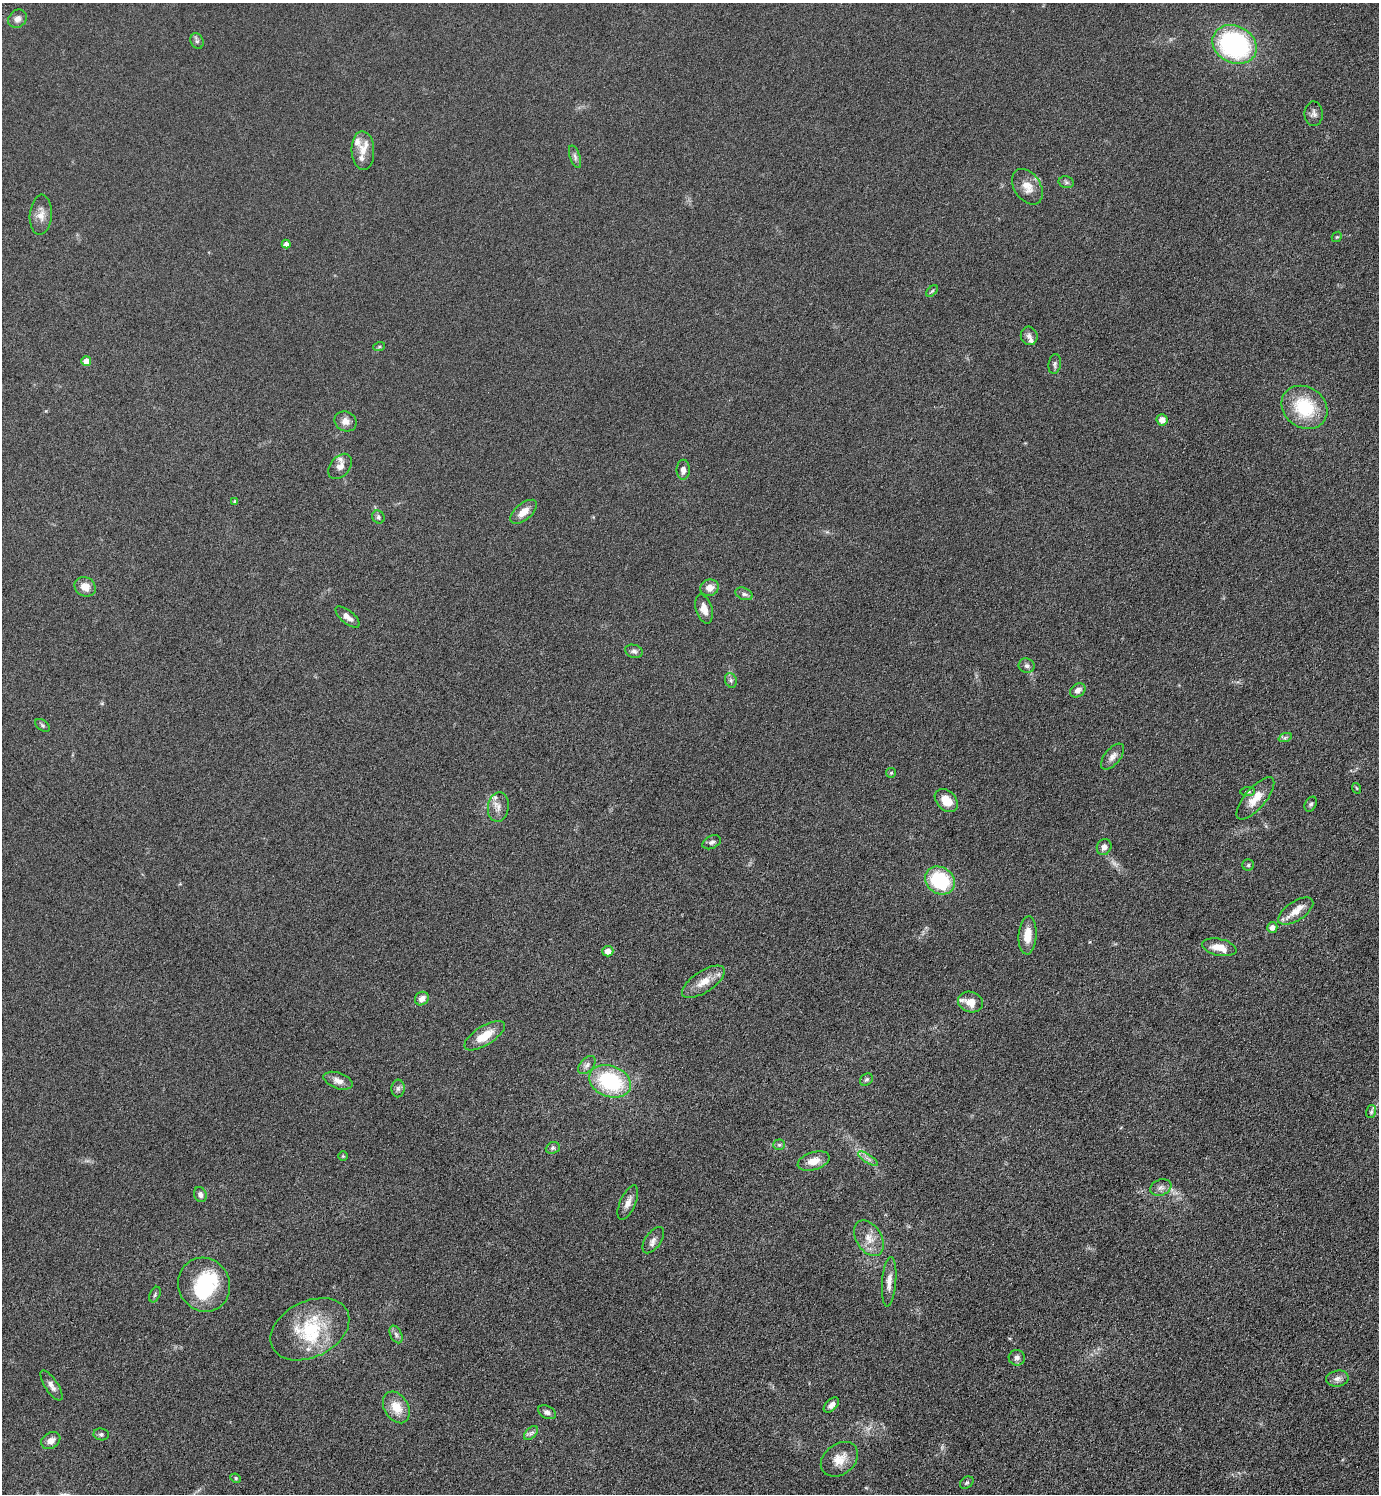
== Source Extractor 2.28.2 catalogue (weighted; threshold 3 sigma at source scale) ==
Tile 6 of 4 x 4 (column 2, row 2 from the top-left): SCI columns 1552-2928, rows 2998-4489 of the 5998 x 5995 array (HDU 1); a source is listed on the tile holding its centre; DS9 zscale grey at full resolution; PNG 1381 x 1496 px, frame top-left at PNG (2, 3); each listed source drawn as its Kron ellipse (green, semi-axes under 4 px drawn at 4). Shown black and unused: <1% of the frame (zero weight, under 4 of 8 exposures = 1% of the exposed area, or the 3 px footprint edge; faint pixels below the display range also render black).
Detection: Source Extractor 2.28.2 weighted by HDU 2 'WHT'; one run over the whole footprint, this tile lists its part. Background 0.0953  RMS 0.0062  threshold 0.0252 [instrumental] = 3 sigma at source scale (4.09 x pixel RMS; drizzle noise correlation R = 1.36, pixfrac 0.8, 0.05/0.05 arcsec/px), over >= 5 px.
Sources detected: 101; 1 too faint to see at this stretch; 2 inside a brighter object's white glare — neither listed nor drawn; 9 inside a brighter listed object's ellipse — not listed separately; the other 89 listed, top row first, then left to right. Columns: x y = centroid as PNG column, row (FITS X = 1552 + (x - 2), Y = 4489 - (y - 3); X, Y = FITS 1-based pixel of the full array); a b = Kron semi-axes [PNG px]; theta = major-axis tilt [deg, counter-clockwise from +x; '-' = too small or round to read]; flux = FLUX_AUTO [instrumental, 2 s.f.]
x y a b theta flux
18 19 10 8 42 2.7
197 41 8 6 -65 1.3
1235 44 23 18 -27 92
1314 114 12 9 -89 2.5
363 151 19 11 -87 6.3
575 157 12 5 -71 1.9
1066 182 7 5 -14 1.3
1027 187 19 13 -57 7
41 215 20 11 85 5.6
1337 237 6 4 42 0.73
286 244 4 4 - 2.7
932 291 7 4 44 0.89
1029 336 9 8 - 2.4
379 347 6 4 19 0.73
86 361 5 5 - 5.1
1055 364 10 6 80 1.6
1304 407 24 20 -36 30
1162 420 5 5 - 4.2
346 421 11 9 -30 3.9
340 466 14 9 51 4.3
683 470 10 6 90 2.7
235 501 4 4 - 1
523 512 16 8 40 5.9
378 517 7 5 -54 1.2
85 587 11 9 -31 5.7
709 588 9 8 - 5
744 594 9 6 -22 1.8
704 609 15 8 -73 4.8
348 617 15 6 -39 3.8
634 651 9 6 -17 1.9
1027 666 8 7 - 1.9
731 680 7 6 - 1.3
1078 690 8 6 36 2.9
43 725 8 5 -38 1.1
1285 738 7 4 19 1.1
1113 757 15 8 50 3.3
891 773 5 5 - 0.68
1356 788 5 3 - 0.5
1248 791 7 4 5 1
1255 798 26 10 50 8.8
946 800 13 9 -45 8.8
1311 804 8 5 60 1.3
498 807 15 10 82 4.1
712 842 10 6 26 1.6
1104 847 8 7 - 2.6
1248 865 6 5 - 1
940 880 15 13 -37 37
1296 911 20 9 33 7.3
1272 927 5 5 - 2.8
1028 935 19 9 87 7.5
1219 947 17 8 -12 8
608 951 5 5 - 4.4
703 982 24 10 33 8.2
422 999 7 6 - 3.6
970 1002 13 10 -19 6.6
485 1036 23 9 32 11
587 1065 11 6 46 2.1
866 1079 7 5 37 1.1
338 1081 15 8 -19 3.8
610 1081 21 15 -21 47
398 1088 9 6 88 1.8
1371 1112 6 5 - 1.2
779 1145 6 5 - 0.99
553 1148 7 5 21 1.3
343 1156 4 4 - 0.56
868 1159 11 4 -32 2
814 1161 16 9 17 6.8
1161 1187 11 8 20 2.8
200 1194 8 6 -71 2.4
628 1203 18 8 66 4.1
869 1238 19 12 -58 7.7
653 1240 15 8 55 3.1
889 1282 25 7 85 5
204 1285 27 25 -61 34
155 1295 8 5 64 1.1
310 1329 42 28 26 34
396 1334 9 5 -64 1.7
1017 1358 8 7 - 2.1
1337 1379 11 8 11 2.7
51 1386 17 6 -56 3.1
831 1405 9 5 44 2.6
396 1407 17 12 -60 9.8
547 1412 9 6 -27 2
531 1433 8 5 45 1.6
101 1434 7 6 - 1.3
51 1440 10 7 33 3.5
839 1459 20 15 38 8.4
236 1478 5 4 - 0.78
967 1483 7 5 34 0.96